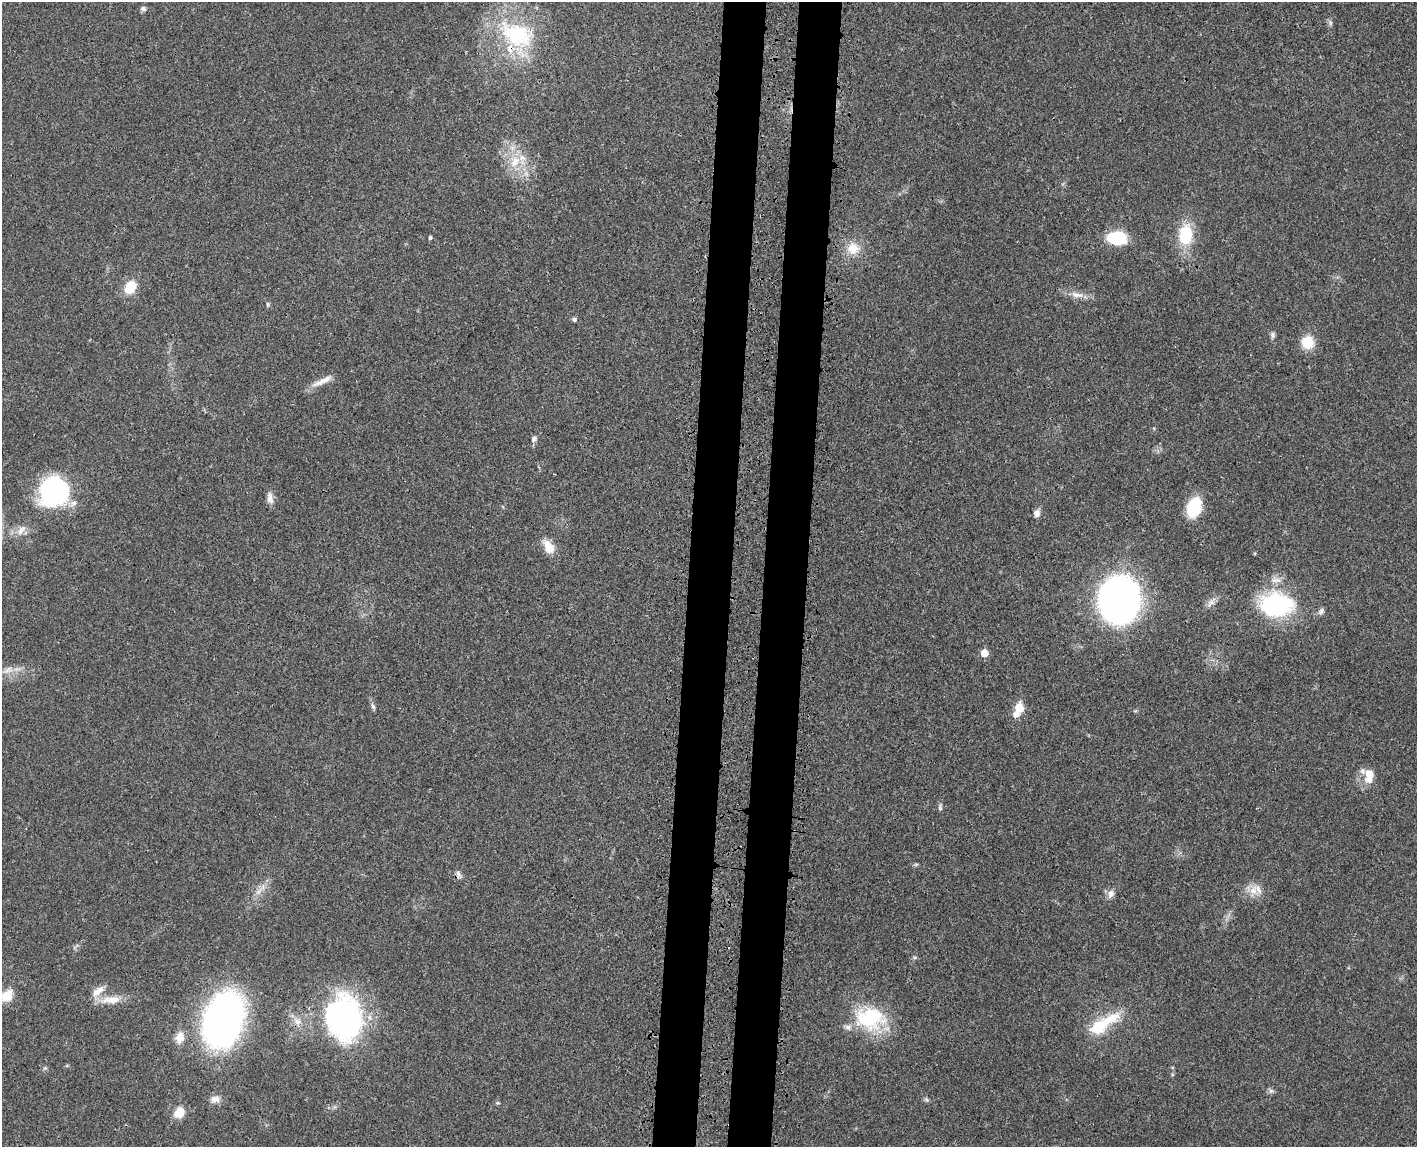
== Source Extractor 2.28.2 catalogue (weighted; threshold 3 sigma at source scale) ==
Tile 8 of 3 x 4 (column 2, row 3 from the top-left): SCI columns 1601-3015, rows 1228-2372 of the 4726 x 4742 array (HDU 1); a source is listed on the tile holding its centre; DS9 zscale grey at full resolution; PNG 1419 x 1149 px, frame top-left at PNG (2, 2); no overlay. Shown black and unused: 6% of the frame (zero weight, under 3 of 4 exposures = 8% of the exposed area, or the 3 px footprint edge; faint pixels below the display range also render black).
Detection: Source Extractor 2.28.2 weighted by HDU 2 'WHT'; one run over the whole footprint, this tile lists its part. Background 0.021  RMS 0.0034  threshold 0.0152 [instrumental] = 3 sigma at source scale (4.5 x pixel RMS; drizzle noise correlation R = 1.50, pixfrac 1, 0.05/0.05 arcsec/px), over >= 5 px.
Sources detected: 57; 4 inside a brighter listed object's ellipse — not listed separately; the other 53 listed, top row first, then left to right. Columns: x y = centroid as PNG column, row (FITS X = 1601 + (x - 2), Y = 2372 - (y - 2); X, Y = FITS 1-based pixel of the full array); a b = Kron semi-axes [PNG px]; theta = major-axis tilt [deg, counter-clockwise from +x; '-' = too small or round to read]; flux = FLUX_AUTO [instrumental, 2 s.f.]
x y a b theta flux
143 9 7 6 - 0.91
1330 23 8 4 -82 0.67
516 35 52 32 -26 31
515 162 17 12 56 6
1185 235 20 13 86 14
430 238 5 4 - 0.48
1117 238 21 13 -5 13
853 248 17 17 - 5.7
130 287 13 10 58 7.7
1077 295 19 6 -6 2.6
268 304 6 4 -90 0.5
574 319 6 5 - 0.7
1273 335 8 6 83 0.85
1307 342 11 10 - 9.1
322 381 30 6 26 3.3
534 439 7 5 45 1.1
54 491 28 26 33 48
270 498 15 8 -80 2
1194 507 20 14 70 13
1037 513 9 7 84 1.6
21 530 16 7 52 2.2
549 547 19 10 -61 4.5
1255 553 5 3 - 0.32
1276 580 16 7 -3 2.1
1120 600 28 23 80 210
1211 603 13 8 43 1.8
1276 605 35 24 0 38
1321 611 10 6 71 0.97
984 653 5 5 - 5.2
8 670 12 8 18 2.1
373 706 8 5 -62 0.8
1019 708 6 5 - 11
1015 714 7 6 - 1.9
1369 776 22 11 88 4.8
940 808 8 4 -89 0.75
916 864 6 4 19 0.44
458 874 11 6 -74 1.1
1253 891 13 11 58 3.5
1111 894 12 8 67 1.8
98 991 20 8 36 3.1
7 996 19 14 44 5
111 1000 28 10 5 5.3
344 1018 48 38 -78 74
870 1018 39 29 -5 23
224 1020 41 28 73 150
297 1022 10 8 -59 2
1098 1027 26 17 35 11
180 1037 11 9 82 4.2
1271 1091 7 6 - 0.83
215 1099 14 9 -1 2.1
926 1100 7 5 -45 0.64
497 1103 6 4 -5 0.47
179 1113 7 6 - 8
Isophote crosses this tile's border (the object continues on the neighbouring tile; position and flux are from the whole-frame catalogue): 1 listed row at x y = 7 996